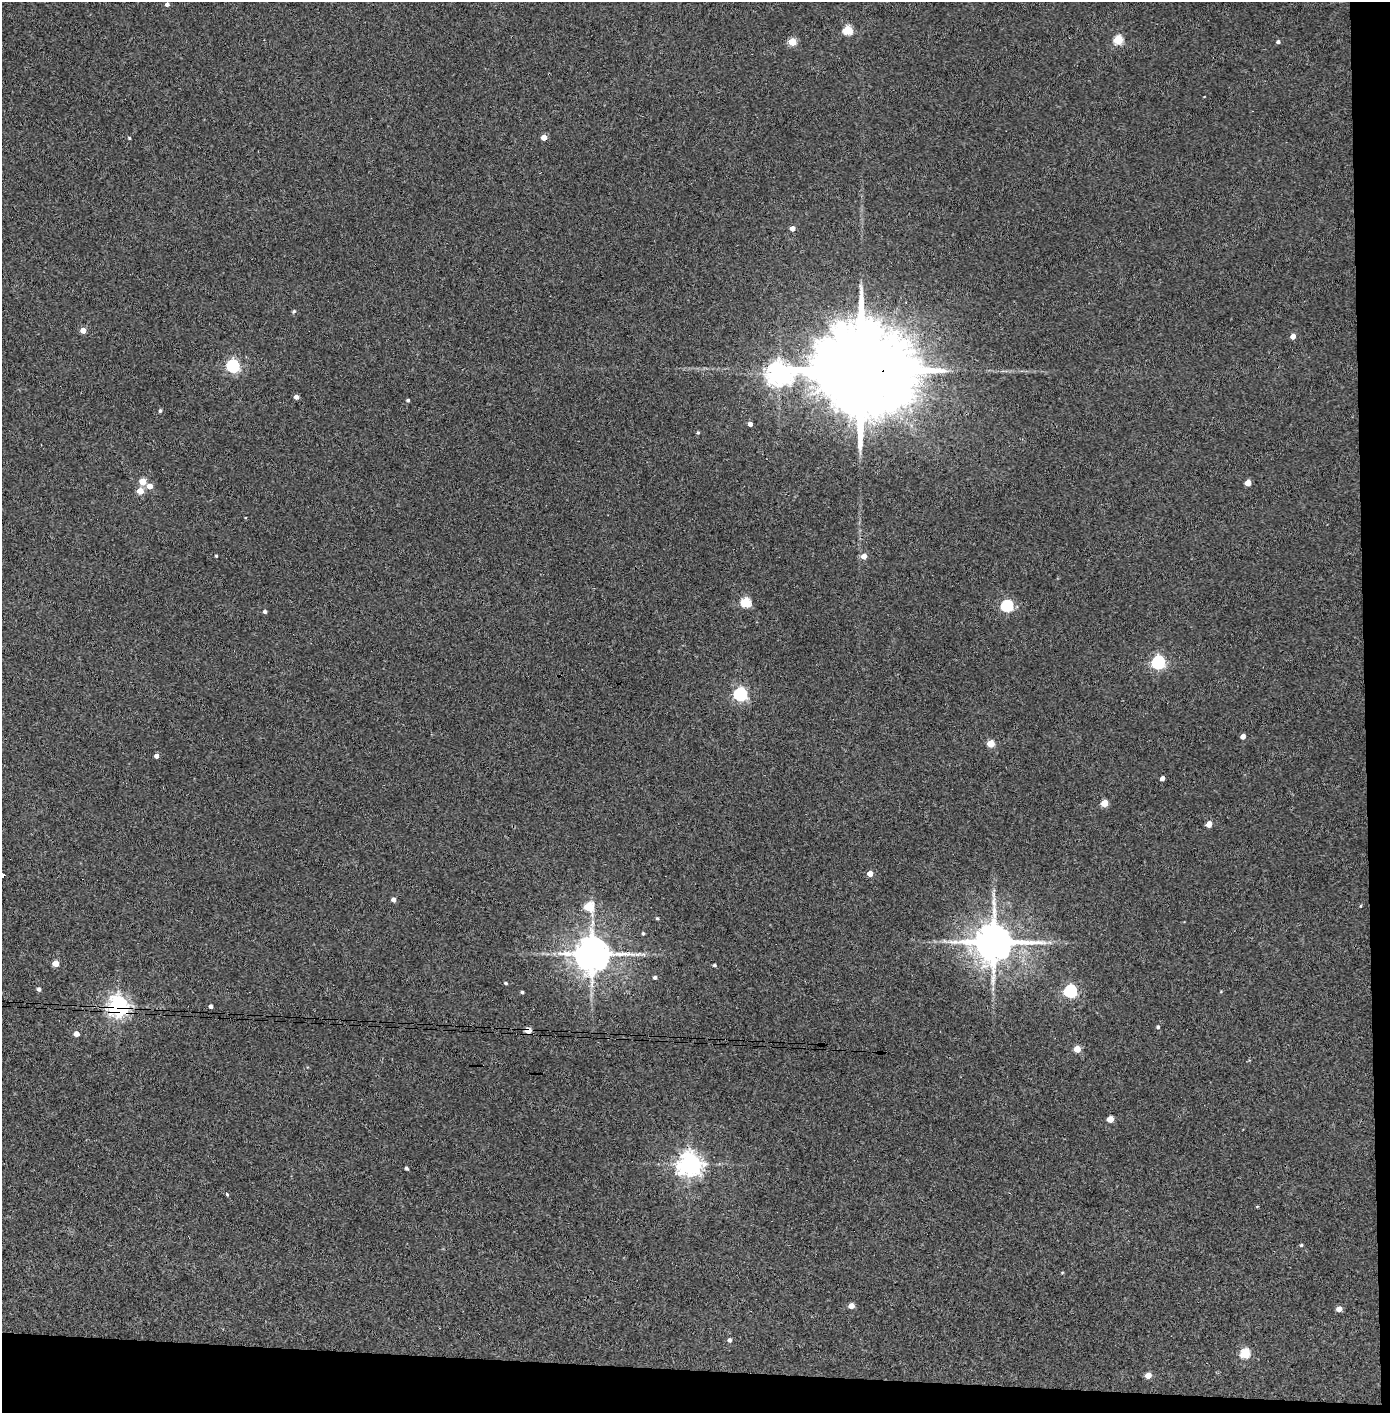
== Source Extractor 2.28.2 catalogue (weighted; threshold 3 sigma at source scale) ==
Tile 9 of 3 x 3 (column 3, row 3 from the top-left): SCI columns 2856-4243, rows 5-1415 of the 4321 x 4242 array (HDU 1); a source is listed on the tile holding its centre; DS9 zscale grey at full resolution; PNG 1392 x 1415 px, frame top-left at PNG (2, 2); no overlay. Shown black and unused: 5% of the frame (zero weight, under 3 of 4 exposures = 6% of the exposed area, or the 3 px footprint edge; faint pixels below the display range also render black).
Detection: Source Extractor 2.28.2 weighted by HDU 2 'WHT'; one run over the whole footprint, this tile lists its part. Background 0.0881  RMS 0.0057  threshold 0.0255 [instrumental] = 3 sigma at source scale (4.5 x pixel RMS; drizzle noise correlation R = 1.50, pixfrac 1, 0.05/0.05 arcsec/px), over >= 5 px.
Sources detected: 71; all 71 listed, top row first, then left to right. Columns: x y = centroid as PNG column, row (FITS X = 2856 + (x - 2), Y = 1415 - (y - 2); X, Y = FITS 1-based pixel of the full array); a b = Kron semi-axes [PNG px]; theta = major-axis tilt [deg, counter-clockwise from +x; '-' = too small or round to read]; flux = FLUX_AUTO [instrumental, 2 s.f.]
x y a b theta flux
167 4 4 4 - 1.8
847 30 5 5 - 27
1118 40 5 5 - 27
792 42 5 4 - 16
1278 42 5 4 - 1.3
544 137 4 4 - 7
129 138 4 4 - 0.59
792 228 4 4 - 3.3
294 311 5 4 - 0.77
83 330 4 4 - 6.1
1293 336 5 4 - 3.6
233 366 6 5 - 99
861 370 36 19 -4 18000
779 374 8 7 - 520
296 397 4 4 - 2.6
408 400 4 4 - 0.9
160 411 4 3 - 0.96
750 424 4 4 - 2.5
698 432 4 3 - 0.86
142 481 5 4 - 10
1248 483 5 5 - 7
150 486 5 4 - 5
140 491 5 5 - 8.5
216 556 3 3 - 0.68
864 556 5 5 - 4.7
746 602 5 5 - 34
1007 606 6 5 - 66
265 612 4 4 - 1.4
1158 662 6 6 - 110
740 694 6 6 - 110
1243 736 4 4 - 3.4
991 744 5 5 - 13
156 756 4 4 - 2.7
1162 778 4 4 - 2.3
1104 803 5 4 - 12
1209 824 5 4 - 5.5
870 873 4 4 - 4.9
3 875 3 3 - 4
993 895 9 4 -81 1.6
393 899 4 4 - 2.4
1361 906 4 3 - 0.5
588 907 6 5 - 24
657 918 4 3 - 0.73
643 933 4 3 - 0.9
993 942 12 10 0 2000
592 954 11 9 -1 1500
55 963 4 4 - 9.5
714 965 4 3 - 0.9
655 977 5 4 - 1.3
506 983 4 3 - 0.83
39 989 4 4 - 1.7
1070 991 6 6 - 93
522 992 4 3 - 0.87
118 1006 7 7 - 360
211 1006 4 3 - 1.6
1158 1027 4 4 - 0.92
528 1030 5 4 - 12
76 1034 4 4 - 4.6
1077 1049 5 4 - 8.4
1110 1119 5 4 - 8.3
689 1164 8 7 - 500
407 1168 4 3 - 1.2
227 1194 4 3 - 0.68
1257 1207 3 3 - 0.52
1301 1245 4 4 - 0.7
1062 1272 5 3 - 0.5
851 1306 5 4 - 5.2
1339 1309 5 4 - 4.2
729 1340 5 4 - 1.6
1245 1353 5 5 - 32
1148 1375 5 4 - 6.6
Overlapping masked pixels (flux is a lower limit): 4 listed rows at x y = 861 370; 592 954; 118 1006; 528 1030
Isophote crosses this tile's border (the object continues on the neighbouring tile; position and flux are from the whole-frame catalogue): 1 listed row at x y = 3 875